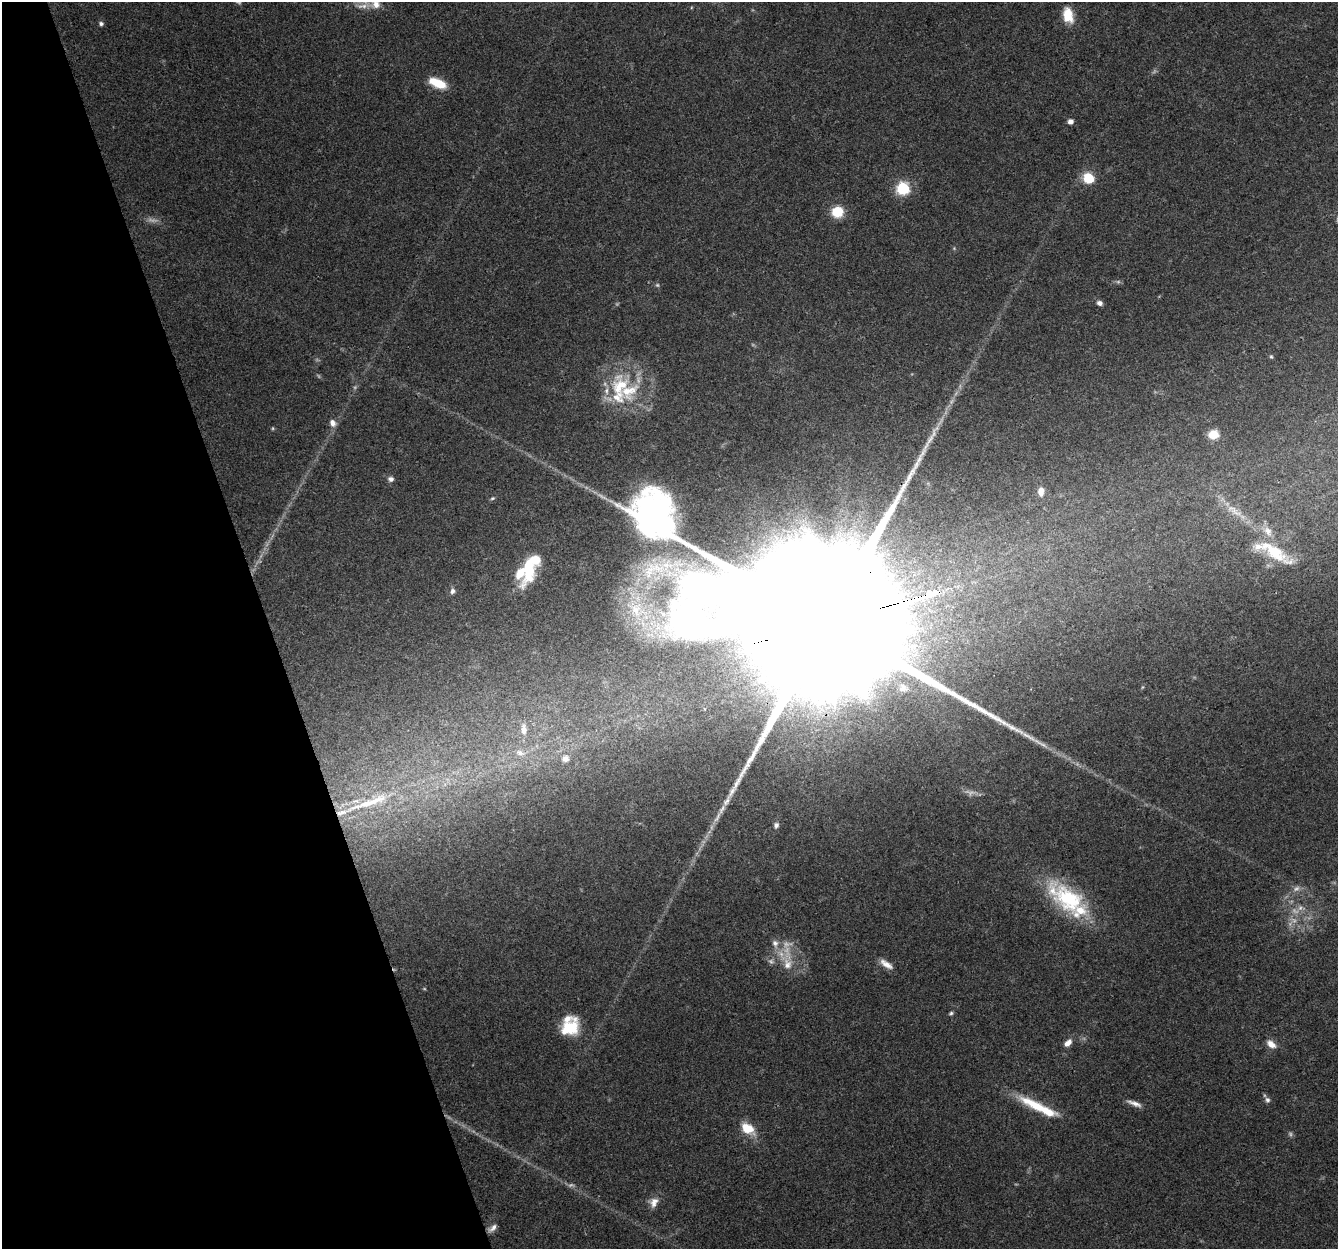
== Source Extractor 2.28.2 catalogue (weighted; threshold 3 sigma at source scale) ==
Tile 5 of 4 x 4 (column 1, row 2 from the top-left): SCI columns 1-1336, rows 2613-3859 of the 5345 x 5167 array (HDU 1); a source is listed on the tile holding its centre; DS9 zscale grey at full resolution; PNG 1340 x 1251 px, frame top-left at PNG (2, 2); no overlay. Shown black and unused: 20% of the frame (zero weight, under 3 of 4 exposures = <1% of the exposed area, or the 3 px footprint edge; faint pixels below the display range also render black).
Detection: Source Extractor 2.28.2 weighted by HDU 2 'WHT'; one run over the whole footprint, this tile lists its part. Background 0.0694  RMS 0.005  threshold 0.0225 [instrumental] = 3 sigma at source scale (4.5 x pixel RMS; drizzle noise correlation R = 1.50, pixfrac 1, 0.0396/0.0396 arcsec/px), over >= 5 px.
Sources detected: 70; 14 too faint to see at this stretch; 1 inside a brighter object's white glare — not listed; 10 inside a brighter listed object's ellipse — not listed separately; the other 45 listed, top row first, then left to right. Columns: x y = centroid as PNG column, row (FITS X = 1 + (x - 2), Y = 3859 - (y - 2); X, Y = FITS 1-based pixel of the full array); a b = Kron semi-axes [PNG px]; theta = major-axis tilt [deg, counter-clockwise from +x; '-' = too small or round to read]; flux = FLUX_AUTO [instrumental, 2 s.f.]
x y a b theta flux
374 3 25 13 -44 8.9
1068 15 19 11 -76 9.1
101 23 6 5 - 1.2
437 83 20 9 -23 12
1070 121 6 5 - 2.2
1088 178 6 6 - 29
903 188 7 7 - 46
837 212 11 10 - 12
1099 303 7 6 - 1.8
1271 357 5 4 - 0.66
620 386 35 27 76 29
333 423 9 8 - 2.8
273 428 5 3 - 0.51
1213 435 9 8 - 8.2
391 479 8 7 - 1.8
1041 491 11 7 89 3.5
492 498 6 4 20 0.76
1234 511 30 9 -36 9
1274 552 54 16 -33 24
529 568 36 13 -86 16
452 591 7 6 - 1.6
635 610 17 13 -66 10
826 622 104 39 12 80000
903 688 13 11 -38 4.3
524 730 13 7 -89 3.5
520 753 11 7 -32 2.5
565 759 7 6 - 3
370 802 65 9 19 20
717 817 20 6 62 4.3
776 825 7 6 - 1.5
1069 899 56 26 -35 46
1300 908 7 6 - 1.9
775 943 12 9 -71 3.3
787 964 16 12 -72 6.4
886 964 18 7 -33 4.1
951 1013 6 4 28 0.84
570 1028 20 15 40 19
1068 1043 10 6 42 3.3
1271 1044 13 8 -37 4
1267 1100 8 6 -70 1.4
1134 1103 19 6 -21 3.2
1035 1105 47 11 -27 18
747 1129 17 11 -34 10
654 1202 14 10 64 4.1
492 1228 13 6 44 2.4
Overlapping masked pixels (flux is a lower limit): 1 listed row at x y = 826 622
Isophote crosses this tile's border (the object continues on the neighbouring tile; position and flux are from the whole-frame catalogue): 1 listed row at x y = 374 3